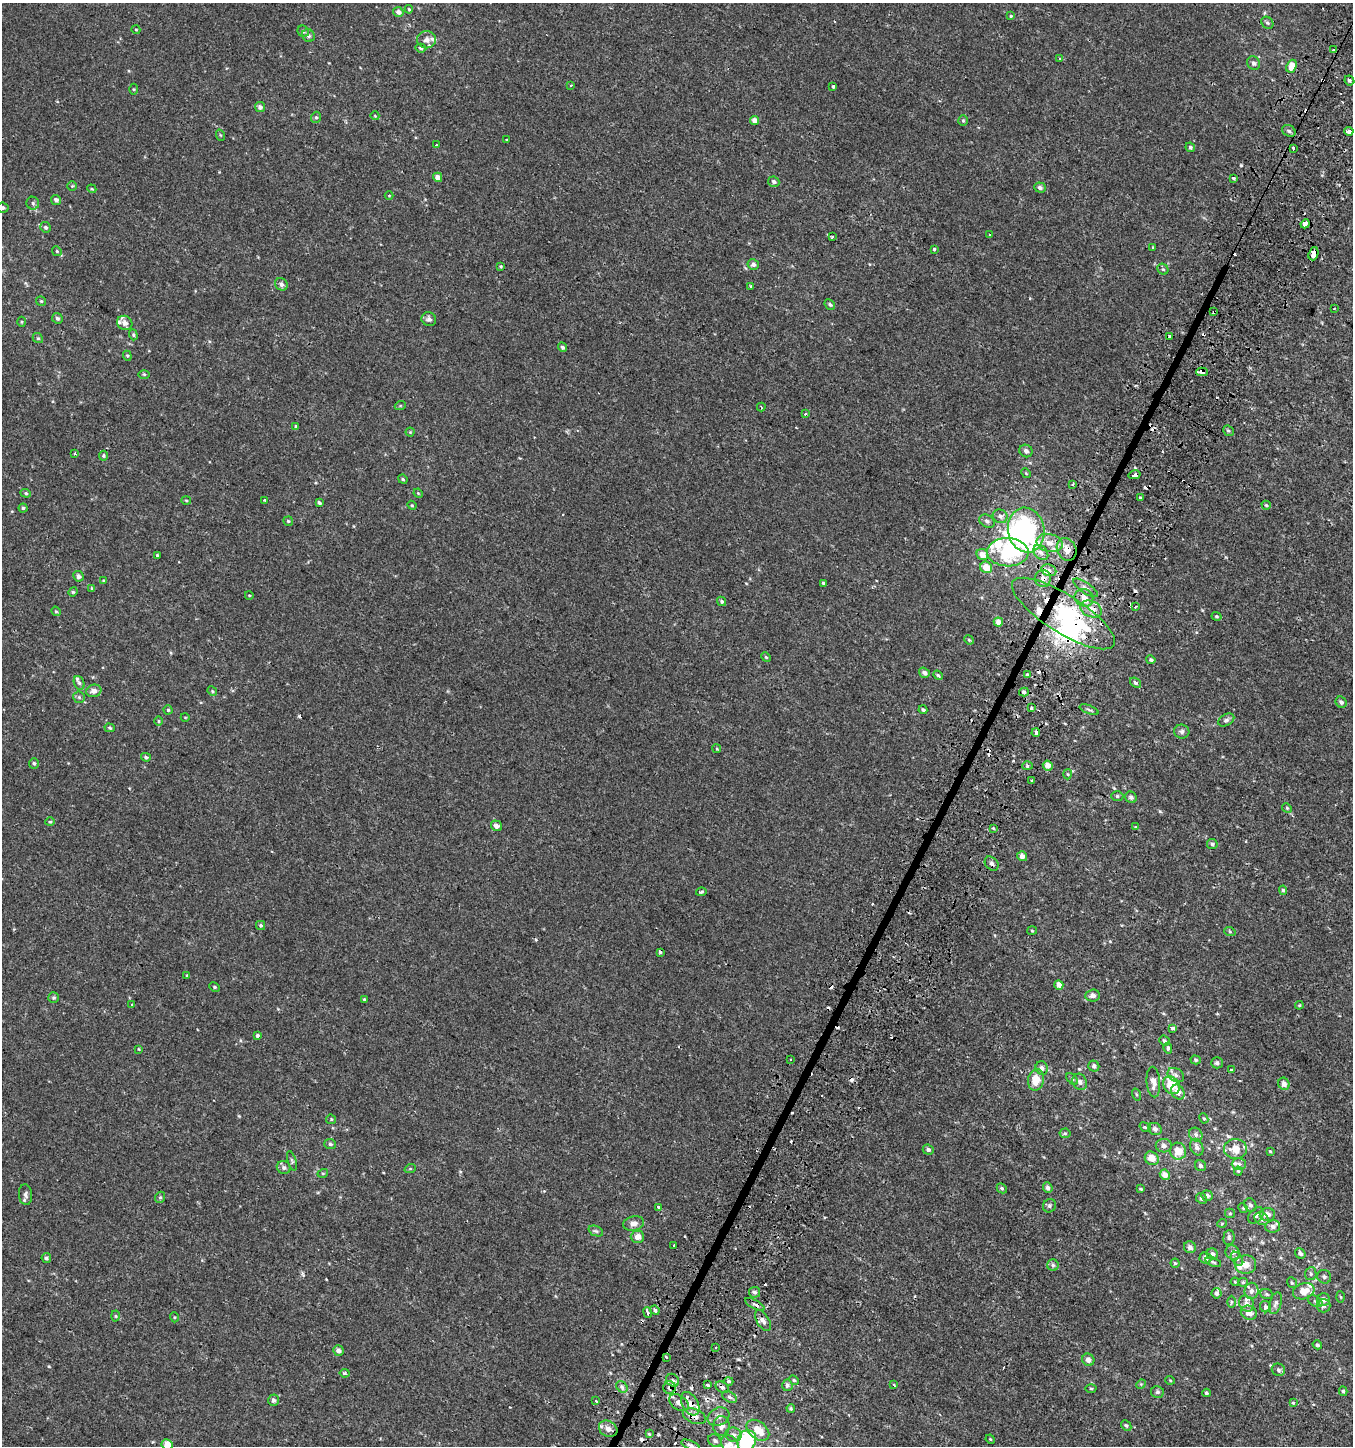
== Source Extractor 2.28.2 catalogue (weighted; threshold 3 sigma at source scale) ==
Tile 10 of 4 x 4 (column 2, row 3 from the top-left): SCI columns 1607-2957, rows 1495-2938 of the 5982 x 5886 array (HDU 1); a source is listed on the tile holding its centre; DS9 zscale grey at full resolution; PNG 1355 x 1448 px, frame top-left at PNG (2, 3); each listed source drawn as its Kron ellipse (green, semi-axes under 4 px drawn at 4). Shown black and unused: <1% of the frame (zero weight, under 2 of 3 exposures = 3% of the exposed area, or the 3 px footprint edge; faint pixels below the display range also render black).
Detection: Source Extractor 2.28.2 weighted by HDU 2 'WHT'; one run over the whole footprint, this tile lists its part. Background 4.91e-04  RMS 0.0027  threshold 0.0123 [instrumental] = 3 sigma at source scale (4.5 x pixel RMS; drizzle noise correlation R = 1.50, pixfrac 1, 0.0396/0.0396 arcsec/px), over >= 5 px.
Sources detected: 375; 5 inside a brighter object's white glare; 34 cosmic-ray / hot-pixel residue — neither listed nor drawn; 22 inside a brighter listed object's ellipse — not listed separately; the other 314 listed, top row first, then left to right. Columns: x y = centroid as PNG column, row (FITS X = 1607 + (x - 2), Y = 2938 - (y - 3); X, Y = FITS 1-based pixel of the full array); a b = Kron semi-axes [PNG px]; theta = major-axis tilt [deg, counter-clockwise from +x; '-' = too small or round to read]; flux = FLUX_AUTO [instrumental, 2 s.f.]
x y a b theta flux
409 9 4 3 - 0.25
398 12 5 5 - 1.1
1011 16 4 4 - 0.23
1267 23 6 5 - 0.43
136 30 4 3 - 0.19
303 31 6 5 - 0.58
308 35 7 6 - 0.58
426 40 9 8 - 1.2
421 48 5 4 - 0.46
1333 50 3 3 - 0.3
1060 58 3 2 - 0.23
1254 63 7 6 - 0.75
1292 66 7 5 68 4
1349 80 5 4 - 0.42
571 85 3 2 - 0.35
833 87 3 3 - 0.53
134 89 5 3 - 0.25
260 107 5 5 - 0.68
375 116 4 3 - 0.19
316 117 6 5 - 0.41
755 121 5 4 - 1.8
963 121 5 4 - 0.37
1289 131 7 5 -29 0.6
1349 131 4 3 - 3.3
220 135 5 3 - 0.26
506 140 3 2 - 0.48
436 145 3 3 - 0.41
1190 147 5 4 - 0.48
1293 148 3 3 - 0.81
438 177 5 4 - 1.7
1233 178 3 3 - 0.65
774 182 5 5 - 0.69
72 186 4 4 - 0.28
1040 187 6 5 - 0.75
92 189 4 3 - 0.23
389 195 4 3 - 0.2
56 200 5 5 - 0.85
33 203 6 6 - 0.63
3 208 6 5 - 0.55
1305 224 5 3 - 4.2
46 227 5 5 - 0.54
989 235 3 3 - 0.49
832 237 3 3 - 0.48
1153 247 4 4 - 0.21
934 249 4 3 - 1
57 251 5 4 - 0.34
1313 254 7 4 71 3.1
753 264 5 5 - 0.83
501 266 4 3 - 0.28
1163 269 6 5 - 0.47
281 284 6 6 - 0.84
751 286 3 3 - 0.32
41 301 5 5 - 0.33
830 304 6 4 -46 0.46
1334 309 3 2 - 0.18
1214 312 3 3 - 1.2
57 318 6 5 - 0.59
429 319 7 7 - 0.89
22 322 5 3 - 0.23
125 323 8 7 - 1.3
133 335 5 4 - 0.33
1170 336 3 3 - 0.93
38 338 5 4 - 0.36
562 347 5 4 - 0.56
127 356 5 4 - 0.31
1202 372 6 4 1 5.1
144 374 5 3 - 0.26
400 406 5 3 - 0.25
761 407 4 2 - 0.23
806 414 3 3 - 1.1
296 427 4 3 - 0.36
1228 431 6 5 - 0.41
410 432 4 4 - 0.26
1026 451 7 6 - 0.9
75 453 3 3 - 0.37
104 456 5 4 - 0.38
1026 473 5 4 - 0.27
1135 475 6 3 14 3.2
403 479 5 4 - 0.42
1072 484 3 3 - 0.67
26 493 5 4 - 0.38
418 493 5 3 - 0.23
1141 498 3 3 - 2.7
265 500 3 3 - 0.77
186 501 5 3 - 0.23
319 503 4 3 - 0.48
412 505 5 4 - 0.26
1266 505 4 4 - 0.31
23 508 4 4 - 0.42
1000 516 7 6 - 0.86
288 521 5 4 - 0.33
987 521 8 6 -28 0.75
1026 530 22 18 -79 41
1050 543 13 9 -13 2.7
1067 549 12 9 -65 2.6
1008 552 21 14 -2 19
1041 552 8 6 -48 1.1
982 554 6 5 - 2.2
157 555 3 3 - 0.69
986 567 6 5 - 3.5
1049 570 7 5 -21 0.96
78 576 5 5 - 0.96
1043 579 8 8 - 1.9
104 581 4 3 - 0.27
824 583 4 3 - 0.63
1086 588 14 5 -34 1.1
92 589 4 3 - 0.41
73 592 5 4 - 0.35
249 595 4 3 - 0.2
1084 598 9 8 - 1.8
722 601 5 4 - 0.54
1135 606 3 3 - 0.73
1091 609 11 8 -24 2.2
56 611 5 4 - 0.31
1063 613 59 19 -32 33
1217 616 5 4 - 0.31
998 622 5 4 - 1.6
969 640 5 4 - 0.3
766 657 5 4 - 0.3
1151 660 4 4 - 0.53
924 673 6 4 -35 0.94
1027 674 4 3 - 0.4
938 675 5 4 - 0.37
79 683 7 5 -68 0.54
1135 683 6 4 -39 0.43
94 691 7 6 - 1.2
212 691 5 4 - 0.29
1024 692 5 4 - 0.48
79 697 6 5 - 0.47
1341 702 6 5 - 0.72
1031 708 3 3 - 1.4
168 710 4 4 - 0.31
923 710 4 3 - 0.42
1089 710 10 3 -21 0.42
185 717 4 3 - 0.19
1226 720 8 5 30 0.63
158 721 5 3 - 0.26
110 728 5 4 - 0.37
1182 731 8 7 - 0.77
1036 732 4 4 - 1.1
717 749 4 3 - 0.29
146 757 5 4 - 0.45
34 763 5 5 - 0.54
1048 765 5 4 - 2.1
1028 766 5 4 - 0.47
1068 774 5 3 - 0.27
1032 781 3 3 - 0.47
1117 796 6 5 - 0.43
1131 797 6 5 - 0.69
1287 808 5 4 - 0.31
50 822 4 4 - 0.31
496 826 6 5 - 1.2
1135 827 3 3 - 1
993 828 4 3 - 0.23
1212 844 5 5 - 0.61
1022 856 5 4 - 1.4
992 864 8 6 -48 0.72
1283 890 5 4 - 0.39
701 892 5 3 - 0.53
261 925 4 4 - 0.45
1032 931 5 3 - 0.24
1230 932 6 3 -19 0.27
660 952 3 3 - 0.95
187 976 3 3 - 0.3
1059 985 5 4 - 1.5
214 987 5 4 - 0.36
1093 995 7 6 - 1.1
54 998 5 5 - 0.44
364 999 3 3 - 0.26
132 1005 3 3 - 0.43
1299 1005 4 4 - 0.26
1173 1028 3 3 - 1.9
257 1036 4 3 - 1.1
1164 1041 5 4 - 0.46
1168 1048 5 4 - 0.59
139 1049 4 3 - 0.24
790 1059 3 2 - 0.29
1196 1060 5 4 - 0.36
1217 1063 6 5 - 0.63
1094 1066 6 5 - 0.72
1042 1068 7 6 - 0.79
1231 1070 3 3 - 2.2
1176 1075 9 6 -33 0.89
1072 1079 7 4 -44 0.39
1036 1080 11 8 78 4
1080 1082 8 7 - 1
1153 1082 15 7 -86 1.9
1284 1084 6 5 - 1.2
1171 1085 9 7 -51 5.3
1178 1092 8 6 -58 2.1
1136 1095 6 4 -71 0.34
1204 1118 5 4 - 0.32
331 1119 5 4 - 0.29
1145 1127 6 3 -36 0.26
1155 1129 7 6 - 0.8
1065 1133 5 5 - 0.39
1196 1135 7 6 - 0.78
330 1144 6 5 - 0.5
1164 1146 8 7 - 0.99
1197 1147 9 6 -68 1.1
1235 1149 11 10 - 3.3
928 1150 6 5 - 0.66
1178 1151 8 8 - 3.7
1270 1151 3 3 - 0.23
1152 1158 7 6 - 3
292 1161 10 4 -72 0.48
1239 1164 7 5 1 0.66
1200 1166 6 5 - 0.63
284 1167 7 6 - 0.72
410 1169 6 3 18 0.29
1238 1171 4 4 - 0.28
323 1173 5 3 - 0.21
1165 1175 5 4 - 1.6
1002 1188 5 4 - 0.43
1048 1188 5 4 - 0.93
1141 1189 4 3 - 0.3
26 1195 10 6 -86 0.89
1207 1196 6 5 - 0.7
160 1197 6 4 67 0.4
1201 1198 6 5 - 0.48
1250 1205 7 6 - 0.7
1049 1206 7 6 - 0.57
658 1207 3 3 - 1.9
1243 1208 5 4 - 0.31
1230 1213 5 4 - 0.31
1256 1215 9 6 49 0.97
1267 1215 7 6 - 1.6
1262 1219 7 6 - 0.83
634 1223 11 7 10 1.4
1222 1223 5 3 - 0.2
1273 1226 7 6 - 0.85
596 1231 8 5 -23 0.51
637 1237 7 6 - 1.7
1229 1238 7 5 84 0.58
674 1246 3 3 - 0.83
1190 1247 6 6 - 1.1
1233 1252 7 7 - 0.87
1212 1254 6 5 - 0.93
1300 1254 6 4 -52 0.71
46 1258 5 4 - 0.48
1205 1258 6 5 - 1.3
1237 1259 8 5 -53 0.63
1213 1262 8 4 -18 0.38
1175 1263 4 4 - 0.33
1053 1265 6 5 - 0.54
1246 1265 10 9 - 2.2
1311 1274 6 5 - 0.54
1324 1277 7 6 - 0.55
1235 1282 4 3 - 0.21
1243 1282 5 4 - 0.32
1292 1283 6 4 -53 0.36
1252 1291 8 7 - 1
1304 1291 11 7 18 2.9
755 1292 5 5 - 0.64
1217 1293 5 5 - 0.74
1267 1294 6 5 - 0.39
1341 1297 5 3 - 0.3
1324 1300 6 6 - 1.5
1315 1301 8 5 -30 0.52
1231 1302 6 4 89 0.36
1276 1303 11 6 73 0.87
755 1304 11 4 -28 0.66
1246 1304 8 7 - 1.4
1323 1306 7 6 - 0.64
1265 1307 6 5 - 0.64
655 1310 5 4 - 0.52
648 1313 6 3 -67 2.2
1249 1313 8 7 - 1.9
115 1316 5 3 - 0.27
174 1317 5 3 - 0.22
763 1321 11 6 -58 1.2
1317 1345 5 4 - 0.44
716 1348 2 2 - 0.26
338 1350 5 5 - 1.1
666 1357 3 3 - 1.2
1088 1360 6 6 - 1.4
1278 1370 7 6 - 0.59
345 1373 5 3 - 0.49
673 1380 7 5 -48 0.69
794 1380 5 4 - 0.37
1170 1380 5 3 - 0.2
729 1381 5 4 - 0.48
708 1384 3 3 - 1.6
1141 1384 5 4 - 0.26
787 1385 6 5 - 0.6
894 1385 4 2 - 0.19
622 1387 6 5 - 0.64
722 1387 7 5 -36 0.85
670 1388 6 6 - 0.76
1091 1388 5 3 - 0.27
1343 1391 4 3 - 0.41
1157 1392 6 6 - 0.57
1206 1393 4 3 - 0.41
730 1397 8 5 -28 0.65
273 1400 6 5 - 0.72
596 1401 3 3 - 0.97
679 1403 11 7 -34 1.6
1293 1403 4 3 - 0.28
690 1404 12 8 -60 1.8
791 1408 4 4 - 0.34
694 1416 12 7 -21 2.3
718 1417 11 8 28 1.2
721 1426 10 8 -88 1.5
1126 1426 6 4 -49 0.4
608 1429 9 7 -30 1.6
758 1430 13 8 -39 3.9
649 1434 4 4 - 0.26
733 1435 8 7 - 0.98
990 1439 5 3 - 0.24
715 1441 7 5 -39 0.6
747 1441 11 9 64 20
730 1444 9 7 -40 1.7
167 1445 6 5 - 3.1
691 1445 10 4 -24 0.65
Overlapping masked pixels (flux is a lower limit): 15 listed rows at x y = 1233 178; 1305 224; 1313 254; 1214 312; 1202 372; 1135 475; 1067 549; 1043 579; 1091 609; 1063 613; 666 1357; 722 1387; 670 1388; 690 1404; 694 1416
Isophote crosses this tile's border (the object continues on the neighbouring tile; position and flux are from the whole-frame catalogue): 5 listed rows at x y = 3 208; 747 1441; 730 1444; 167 1445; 691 1445